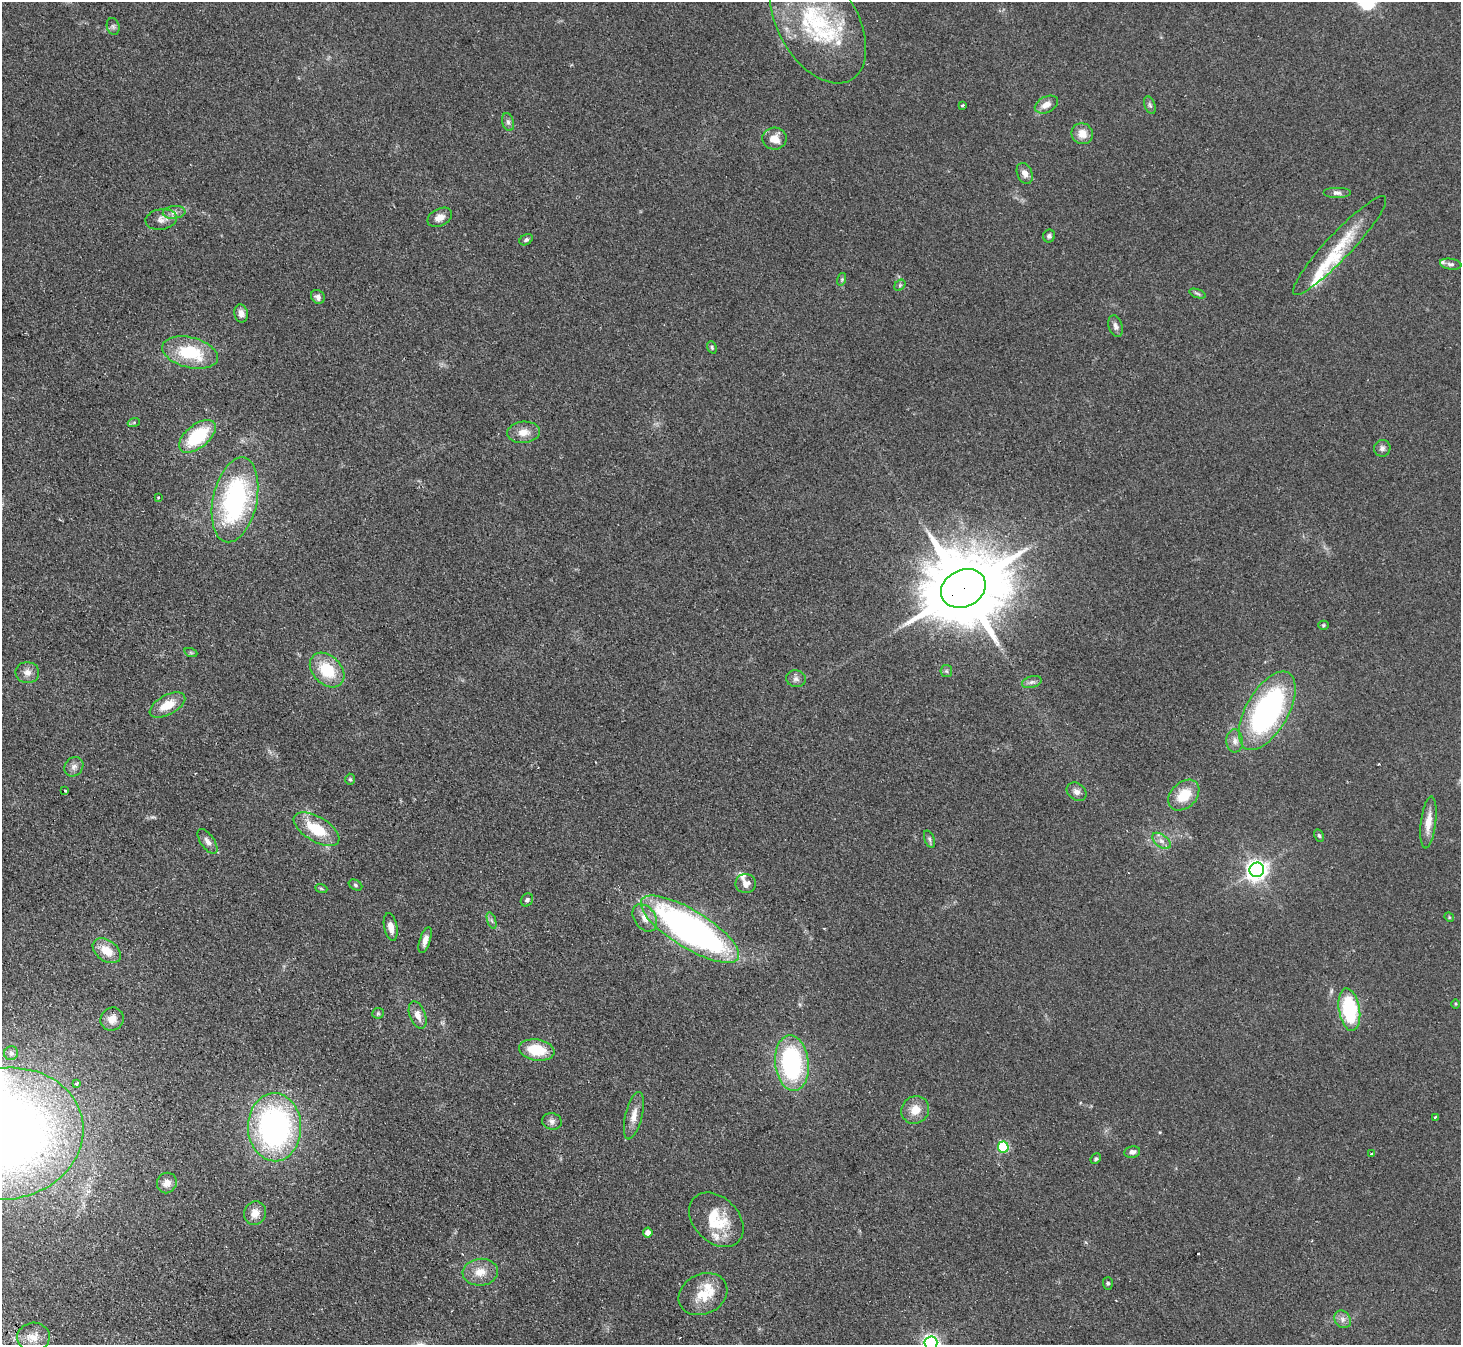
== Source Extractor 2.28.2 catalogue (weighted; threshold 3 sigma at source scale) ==
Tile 7 of 4 x 4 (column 3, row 2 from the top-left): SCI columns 2971-4429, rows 3019-4361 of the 5940 x 5898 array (HDU 1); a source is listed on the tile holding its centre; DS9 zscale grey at full resolution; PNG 1463 x 1347 px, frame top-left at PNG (2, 2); each listed source drawn as its Kron ellipse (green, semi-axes under 4 px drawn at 4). Shown black and unused: <1% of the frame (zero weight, under 2 of 3 exposures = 3% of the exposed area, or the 3 px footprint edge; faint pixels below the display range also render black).
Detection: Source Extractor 2.28.2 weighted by HDU 2 'WHT'; one run over the whole footprint, this tile lists its part. Background 0.0991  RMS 0.0091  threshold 0.041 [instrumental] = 3 sigma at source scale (4.5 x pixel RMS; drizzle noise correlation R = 1.50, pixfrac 1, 0.05/0.05 arcsec/px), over >= 5 px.
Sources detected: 107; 3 cosmic-ray / hot-pixel residue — neither listed nor drawn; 10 inside a brighter listed object's ellipse — not listed separately; the other 94 listed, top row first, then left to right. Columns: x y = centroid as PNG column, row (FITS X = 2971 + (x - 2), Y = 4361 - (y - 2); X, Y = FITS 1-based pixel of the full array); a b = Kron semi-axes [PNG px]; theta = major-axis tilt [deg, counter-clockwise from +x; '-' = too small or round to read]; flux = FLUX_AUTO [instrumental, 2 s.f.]
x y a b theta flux
818 23 66 40 -59 100
113 26 8 6 -74 2.2
962 105 3 3 - 1.7
1046 105 12 8 27 7.2
1150 105 9 5 -69 2
508 122 9 5 -75 2.6
1082 134 11 10 - 9.2
774 139 12 11 - 11
1025 173 11 7 -66 5.1
1337 193 14 5 0 3.4
174 212 11 6 5 4.1
440 217 13 8 27 6.4
161 219 16 10 9 6.4
1049 236 6 6 - 2.1
526 240 7 5 29 1.9
1340 246 66 12 47 36
1451 264 11 5 -9 2.7
842 279 6 4 73 1.3
900 285 6 5 - 1.3
1197 293 9 3 -19 1.6
318 297 7 6 - 3
241 313 9 6 -79 4.2
1115 326 11 7 -74 3.5
712 347 6 4 -70 1.3
190 353 28 15 -14 45
134 422 6 4 19 1.2
524 432 16 10 5 9.6
197 436 21 11 39 51
1382 448 8 8 - 3.3
158 497 3 2 - 0.7
235 500 43 22 78 140
963 588 23 18 26 11000
1323 625 5 4 - 1.1
191 653 7 4 -19 1.3
327 670 20 14 -45 31
946 671 6 5 - 1.6
27 672 12 10 -4 5.4
796 679 10 8 -11 3.6
1032 682 10 5 15 2.7
167 705 19 9 29 16
1267 711 44 21 60 210
1235 741 11 8 -86 4.9
74 767 10 8 48 4.2
350 779 5 5 - 1.3
65 790 3 2 - 1.2
1077 792 11 8 -37 4.3
1184 795 18 12 45 20
1428 822 26 7 83 11
317 829 25 12 -31 31
1319 835 6 4 -62 1.4
929 839 9 5 -68 1.9
207 841 14 7 -55 4.4
1161 841 10 6 -37 4.2
1257 870 7 7 - 550
746 884 10 9 - 6
355 885 7 5 -28 1.4
321 888 6 3 -20 1.1
527 900 7 5 52 2
1449 917 5 4 - 0.98
645 918 15 10 -55 8.4
491 920 8 4 -71 1.8
391 927 14 6 -79 5.9
690 929 56 19 -31 340
425 940 13 5 72 4.9
107 951 15 10 -36 14
1455 1004 4 3 - 0.86
1349 1010 21 10 -81 65
378 1013 6 5 - 1.4
418 1015 14 8 -69 7.5
112 1019 12 11 - 7.8
537 1050 18 10 -9 28
11 1053 7 7 - 2.4
792 1063 28 17 -84 110
76 1083 3 3 - 2.2
915 1110 14 13 - 11
634 1116 24 8 77 9
1435 1117 3 3 - 4.8
552 1121 10 8 -9 3.5
275 1127 34 26 -88 230
6 1134 78 66 9 950
1003 1147 5 5 - 70
1132 1152 8 6 11 3.4
1372 1153 3 3 - 3.7
1096 1159 6 4 46 1.3
167 1183 10 9 - 6.5
255 1213 12 11 - 8.1
716 1220 31 22 -45 33
648 1233 5 4 - 6.3
480 1272 17 13 5 12
1108 1283 6 5 - 1.3
703 1294 25 20 26 21
1343 1319 9 7 -55 4
33 1337 16 14 5 11
931 1343 7 6 - 290
Overlapping masked pixels (flux is a lower limit): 1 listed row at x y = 963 588
Isophote crosses this tile's border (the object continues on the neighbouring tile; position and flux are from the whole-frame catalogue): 2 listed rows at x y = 6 1134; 931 1343